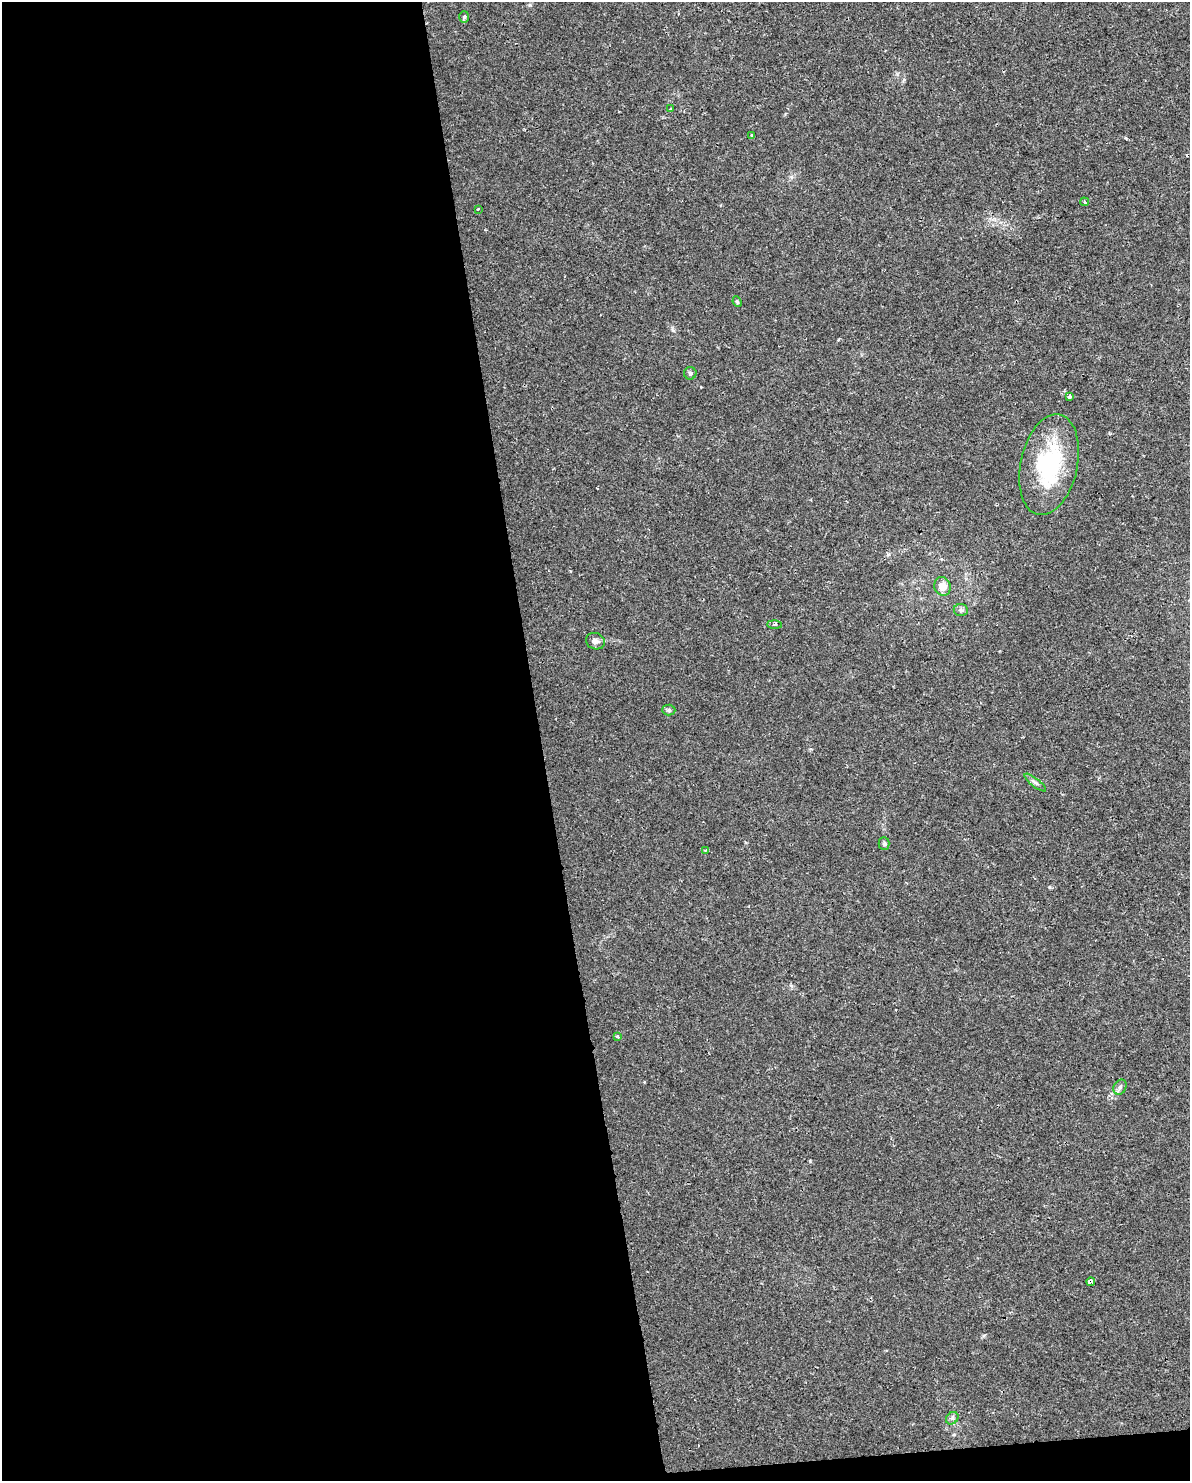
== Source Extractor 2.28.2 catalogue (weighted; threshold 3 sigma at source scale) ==
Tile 9 of 4 x 3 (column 1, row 3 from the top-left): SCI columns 1-1188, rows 63-1541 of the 4754 x 4517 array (HDU 1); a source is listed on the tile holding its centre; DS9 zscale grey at full resolution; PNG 1192 x 1483 px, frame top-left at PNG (2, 2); each listed source drawn as its Kron ellipse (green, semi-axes under 4 px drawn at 4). Shown black and unused: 46% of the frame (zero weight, under 2 of 3 exposures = <1% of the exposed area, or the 3 px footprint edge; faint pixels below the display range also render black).
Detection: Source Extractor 2.28.2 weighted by HDU 2 'WHT'; one run over the whole footprint, this tile lists its part. Background 0.00454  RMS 0.0028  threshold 0.0125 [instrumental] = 3 sigma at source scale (4.5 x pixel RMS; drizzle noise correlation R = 1.50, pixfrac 1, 0.0396/0.0396 arcsec/px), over >= 5 px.
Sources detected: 22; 1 cosmic-ray / hot-pixel residue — neither listed nor drawn; the other 21 listed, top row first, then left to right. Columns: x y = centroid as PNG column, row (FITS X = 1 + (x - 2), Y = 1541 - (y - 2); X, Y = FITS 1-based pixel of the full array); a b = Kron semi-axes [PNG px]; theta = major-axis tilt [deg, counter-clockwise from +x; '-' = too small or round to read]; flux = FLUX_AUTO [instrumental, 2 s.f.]
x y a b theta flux
464 17 6 5 - 0.45
671 108 3 3 - 0.23
752 135 4 3 - 0.23
1084 202 4 3 - 0.44
478 209 3 3 - 0.19
737 302 5 4 - 0.35
690 373 6 6 - 0.61
1069 397 4 3 - 1.2
1049 465 51 28 78 26
942 586 9 8 - 2.8
961 610 7 6 - 0.67
775 624 7 3 -2 0.37
595 641 9 8 - 1.1
669 710 6 5 - 0.47
1035 783 13 3 -38 0.76
884 843 6 5 - 0.5
705 850 4 3 - 0.27
617 1036 4 3 - 0.74
1120 1087 8 6 60 0.88
1091 1282 4 3 - 2.4
952 1418 7 5 44 0.69
Overlapping masked pixels (flux is a lower limit): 1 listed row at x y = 1091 1282
Unlisted compact peaks at least as high as the median listed source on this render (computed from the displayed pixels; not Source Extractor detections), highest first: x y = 810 1161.